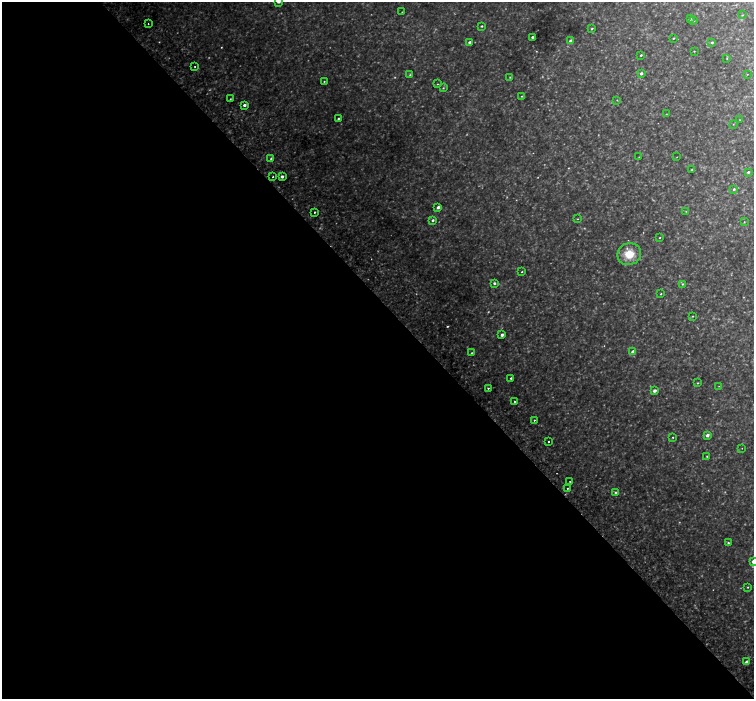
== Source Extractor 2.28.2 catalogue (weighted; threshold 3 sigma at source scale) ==
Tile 9 of 4 x 4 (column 1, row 3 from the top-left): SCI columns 75-1578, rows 1639-3032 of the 6169 x 6128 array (HDU 1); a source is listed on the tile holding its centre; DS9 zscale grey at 2 x 2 block average (1 PNG px = mean of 2 x 2 image px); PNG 756 x 701 px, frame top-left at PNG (2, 2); each listed source drawn as its Kron ellipse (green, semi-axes under 4 px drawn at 4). Shown black and unused: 57% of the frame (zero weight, under 2 of 3 exposures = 5% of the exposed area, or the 3 px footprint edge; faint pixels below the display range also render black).
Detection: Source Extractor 2.28.2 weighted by HDU 2 'WHT'; one run over the whole footprint, this tile lists its part. Background 0.0513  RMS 0.0055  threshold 0.0248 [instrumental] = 3 sigma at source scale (4.5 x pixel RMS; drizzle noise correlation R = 1.50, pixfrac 1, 0.0396/0.0396 arcsec/px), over >= 5 px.
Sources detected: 102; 25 too faint to see at this stretch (2 x 2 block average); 2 cosmic-ray / hot-pixel residue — neither listed nor drawn; the other 75 listed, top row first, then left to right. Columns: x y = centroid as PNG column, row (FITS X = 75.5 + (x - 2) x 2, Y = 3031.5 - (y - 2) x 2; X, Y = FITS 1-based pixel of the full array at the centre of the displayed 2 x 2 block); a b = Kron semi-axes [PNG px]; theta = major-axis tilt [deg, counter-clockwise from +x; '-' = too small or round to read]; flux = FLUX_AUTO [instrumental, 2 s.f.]
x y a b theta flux
279 2 2 2 - 4.5
402 12 2 2 - 0.52
742 15 2 2 - 0.8
690 19 3 3 - 2.7
694 20 3 2 - 2.3
148 24 2 2 - 0.95
482 26 2 2 - 1.5
592 28 3 2 - 1.2
532 37 2 2 - 2.3
673 38 2 2 - 1.1
571 41 3 2 - 6.9
469 42 3 2 - 3.6
712 42 3 2 - 2.7
694 51 2 2 - 0.78
641 55 2 2 - 1.5
727 58 3 2 - 0.83
195 67 2 2 - 0.82
641 73 3 2 - 3.5
747 74 2 2 - 0.35
410 75 3 3 - 1
510 77 3 3 - 0.97
324 81 2 2 - 0.85
437 84 3 2 - 0.72
443 88 4 3 - 1.7
522 96 4 3 - 1
230 99 2 2 - 1
617 100 3 2 - 0.76
244 105 2 2 - 4.2
666 114 2 2 - 0.37
338 119 2 2 - 1.3
740 120 2 2 - 0.49
733 124 3 2 - 0.59
639 157 2 2 - 0.43
677 157 2 2 - 0.43
271 158 3 3 - 1.8
692 170 2 2 - 1.4
748 172 3 2 - 2.3
273 177 2 2 - 1
282 177 3 2 - 4.2
734 189 3 2 - 2.2
438 207 3 2 - 4.9
686 211 2 2 - 0.65
315 212 2 2 - 2.6
577 219 3 2 - 0.76
433 220 3 3 - 2.3
744 222 2 2 - 0.62
660 238 3 2 - 0.75
629 254 12 11 - 25
522 272 2 2 - 0.84
494 283 3 3 - 2.3
682 284 3 3 - 1.3
661 294 2 2 - 0.81
693 316 3 2 - 0.89
502 335 2 2 - 4.8
633 352 3 2 - 7
472 353 3 2 - 1.5
511 378 2 2 - 2
698 383 3 2 - 0.88
719 386 2 2 - 0.41
488 388 2 2 - 1.5
655 391 3 2 - 5.7
515 402 2 2 - 2.3
534 420 2 2 - 1.1
707 435 3 2 - 5.4
673 437 2 2 - 0.93
548 442 2 2 - 8.3
742 448 2 2 - 0.37
707 456 2 2 - 0.89
570 481 2 2 - 1
567 488 2 2 - 1.4
616 493 3 2 - 3.2
728 543 3 2 - 1.5
753 561 3 2 - 8
748 587 3 2 - 0.91
747 662 2 2 - 8.4
Isophote crosses this tile's border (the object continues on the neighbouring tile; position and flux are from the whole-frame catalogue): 2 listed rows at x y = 279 2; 753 561